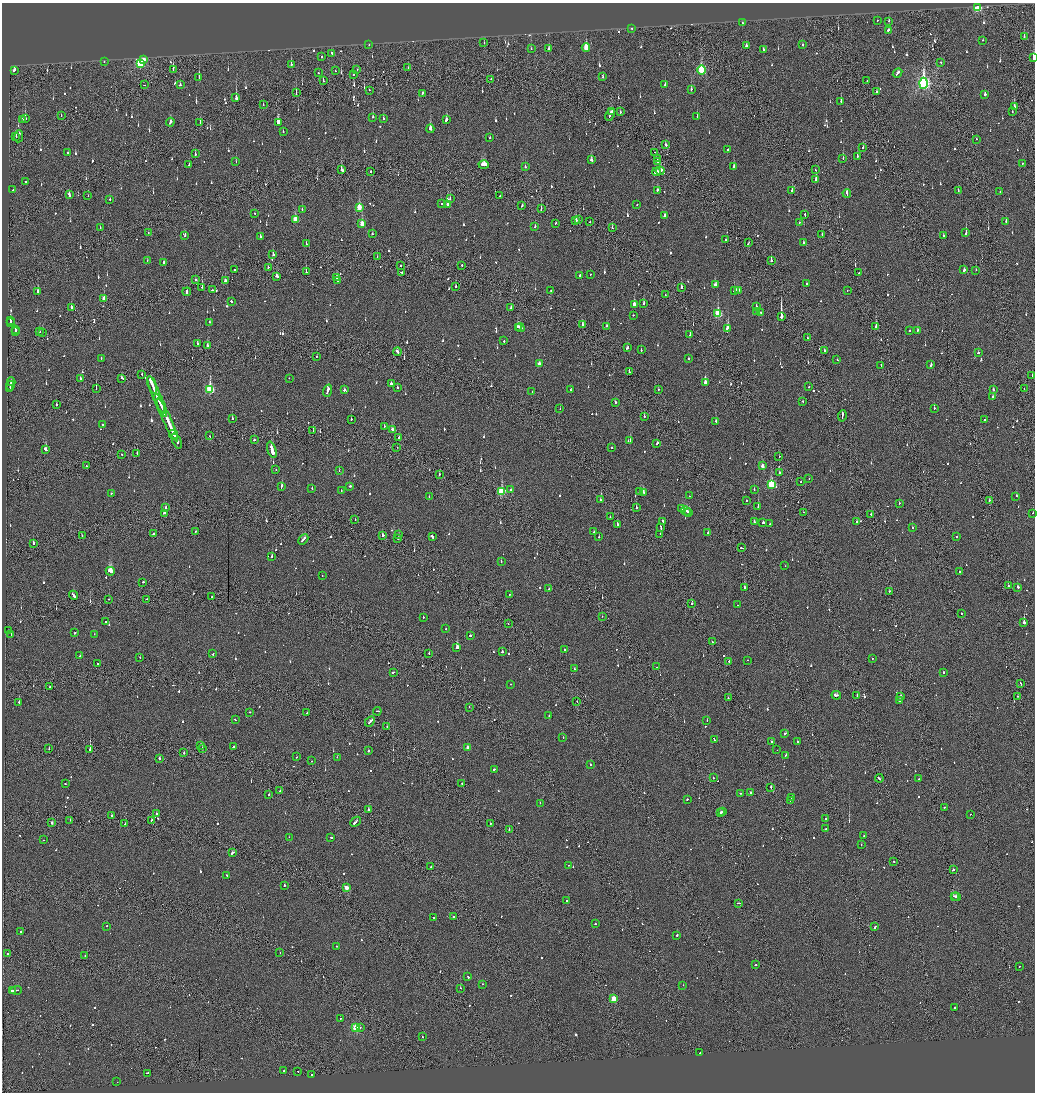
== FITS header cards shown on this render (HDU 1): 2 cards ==
NAXIS1  =                 2065
NAXIS2  =                 2180

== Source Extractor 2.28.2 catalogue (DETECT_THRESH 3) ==
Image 2065 x 2180 px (HDU 1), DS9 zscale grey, zoomed out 1/2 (1 PNG px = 2 x 2 image px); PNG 1037 x 1094 px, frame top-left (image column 1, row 2179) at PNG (2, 3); each listed source drawn as its Kron ellipse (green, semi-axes under 4 px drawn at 4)
Background -0.131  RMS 0.074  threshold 0.223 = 3 sigma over >= 5 px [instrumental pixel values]
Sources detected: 1140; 59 cannot appear on this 1/2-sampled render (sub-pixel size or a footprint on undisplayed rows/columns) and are neither listed nor drawn; of the other 1081, the 500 brightest by FLUX_AUTO listed and drawn (581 fainter detections omitted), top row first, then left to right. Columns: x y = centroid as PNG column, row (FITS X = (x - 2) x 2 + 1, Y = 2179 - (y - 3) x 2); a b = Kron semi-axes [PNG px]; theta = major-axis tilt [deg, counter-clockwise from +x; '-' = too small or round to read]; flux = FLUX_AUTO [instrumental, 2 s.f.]
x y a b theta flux
978 8 3 2 - 1100
877 20 2 1 - 270
889 21 3 2 - 59
742 23 2 2 - 82
632 29 2 2 - 42
888 30 3 2 - 82
1024 37 3 1 - 71
983 40 2 2 - 78
484 43 2 2 - 49
369 45 2 2 - 61
803 45 2 2 - 47
746 46 3 2 - 87
586 48 4 3 - 350
531 49 2 2 - 64
549 49 2 2 - 720
763 50 3 2 - 94
332 53 2 2 - 62
322 57 2 2 - 310
1033 58 4 2 - 630
143 60 4 2 - 170
104 62 2 2 - 50
941 62 2 1 - 76
140 63 3 3 - 1600
291 64 2 2 - 190
408 68 2 1 - 55
173 69 3 1 - 71
14 70 4 3 - 83
357 70 2 2 - 43
702 70 4 3 - 1100
335 71 2 2 - 55
318 73 2 1 - 71
897 73 5 2 - 190
353 74 3 2 - 60
199 77 4 2 - 96
603 77 2 2 - 69
491 79 2 1 - 53
323 80 3 2 - 53
867 81 2 1 - 43
923 83 5 4 - 3700
144 85 2 1 - 52
180 85 4 2 - 45
665 85 2 2 - 52
691 89 3 2 - 58
369 90 2 2 - 45
877 92 3 2 - 76
296 93 3 1 - 130
423 93 2 2 - 43
985 94 3 2 - 100
236 98 4 2 - 450
841 101 2 2 - 58
263 105 2 1 - 48
1014 107 3 2 - 190
1012 111 2 1 - 61
612 112 2 1 - 81
620 112 3 2 - 65
610 115 6 2 66 260
61 116 2 1 - 44
697 116 2 2 - 200
373 117 2 2 - 280
25 118 3 2 - 450
22 119 2 2 - 55
383 119 3 2 - 55
446 120 3 2 - 120
170 122 4 2 - 110
200 122 2 2 - 43
278 122 4 2 - 3500
430 129 4 2 - 290
283 132 2 2 - 63
16 136 2 2 - 100
19 136 6 2 82 320
490 138 2 2 - 91
976 139 2 2 - 47
666 145 3 2 - 51
863 147 2 2 - 140
728 149 2 1 - 180
655 152 2 1 - 85
68 153 2 2 - 46
195 154 2 2 - 100
857 156 2 2 - 43
657 159 2 1 - 74
843 159 3 2 - 210
591 160 3 3 - 100
236 161 2 1 - 51
657 162 2 2 - 75
1022 163 2 2 - 51
189 165 2 2 - 93
484 165 5 3 - 380
525 167 2 2 - 42
734 167 3 2 - 100
341 170 3 3 - 170
815 170 2 2 - 56
660 171 4 1 - 1400
371 172 2 2 - 44
657 172 4 2 - 1200
816 180 3 2 - 570
25 182 2 2 - 59
13 190 2 2 - 54
657 190 2 2 - 75
958 190 3 2 - 82
792 191 3 2 - 120
1000 192 2 2 - 68
847 193 4 2 - 210
69 195 4 2 - 99
88 196 2 1 - 59
500 196 2 2 - 46
110 199 2 2 - 56
450 199 3 2 - 48
441 204 2 2 - 51
447 204 3 2 - 1300
637 205 2 2 - 46
522 206 3 2 - 73
359 207 4 3 - 380
541 209 3 2 - 75
302 210 2 2 - 54
255 213 2 2 - 41
805 215 3 2 - 110
664 216 3 2 - 83
295 219 4 3 - 310
576 220 3 2 - 210
579 220 2 1 - 50
1006 221 2 2 - 110
590 222 2 1 - 57
800 222 2 2 - 44
556 223 2 2 - 72
362 224 4 3 - 290
535 226 3 2 - 52
612 227 2 2 - 45
100 228 2 1 - 60
148 233 2 1 - 48
966 233 3 2 - 190
372 234 3 2 - 74
822 235 2 2 - 50
185 236 3 2 - 50
260 236 3 2 - 100
944 236 3 2 - 60
726 240 3 2 - 87
748 243 3 1 - 120
803 243 3 2 - 80
306 244 3 2 - 52
273 254 2 2 - 270
377 257 2 1 - 52
771 260 3 2 - 160
147 261 2 2 - 65
164 262 2 2 - 570
401 265 2 1 - 54
462 265 2 2 - 280
268 267 2 2 - 54
235 270 2 1 - 51
964 270 3 2 - 71
976 270 2 2 - 54
306 272 3 2 - 330
401 272 3 2 - 160
859 273 2 1 - 140
590 274 2 2 - 69
579 275 2 2 - 82
277 276 3 3 - 76
337 278 4 2 - 130
196 280 2 2 - 57
225 281 3 2 - 110
338 281 4 2 - 170
806 283 2 2 - 53
715 285 3 2 - 120
456 286 2 2 - 67
202 287 3 1 - 110
682 287 3 2 - 83
212 290 2 2 - 60
551 290 2 2 - 68
738 290 3 2 - 120
847 290 2 2 - 67
734 291 3 2 - 260
37 292 3 2 - 260
187 292 4 2 - 160
665 295 2 2 - 61
104 298 3 2 - 190
232 302 3 2 - 190
644 303 3 2 - 70
634 304 3 2 - 190
756 306 3 1 - 52
71 307 3 2 - 160
511 308 2 2 - 120
756 312 2 2 - 55
760 312 2 2 - 43
718 314 4 3 - 770
633 315 2 2 - 51
781 316 4 2 - 2500
10 320 2 2 - 380
210 322 2 2 - 76
10 323 2 2 - 360
582 324 2 2 - 170
607 326 2 2 - 93
876 326 3 2 - 270
518 327 4 1 - 130
520 328 5 3 - 140
727 328 4 2 - 420
15 329 3 2 - 150
917 330 2 2 - 68
39 331 3 2 - 58
910 331 2 2 - 86
16 332 2 1 - 97
42 332 2 2 - 230
690 335 3 2 - 49
807 338 2 2 - 84
504 341 2 2 - 79
198 344 3 2 - 67
207 345 2 2 - 190
627 348 3 2 - 80
641 350 2 2 - 53
824 350 2 2 - 51
397 352 4 2 - 150
978 353 2 2 - 61
316 356 2 2 - 54
101 358 2 2 - 54
688 358 2 2 - 45
837 360 2 2 - 290
539 364 3 2 - 91
881 365 2 1 - 83
931 365 2 2 - 75
629 372 2 2 - 59
142 374 2 2 - 54
1032 375 2 2 - 45
80 378 2 2 - 63
122 378 3 2 - 76
289 378 2 2 - 57
11 382 4 2 - 130
705 382 3 2 - 150
391 384 2 2 - 460
152 385 9 2 -70 480
10 386 4 2 - 160
809 387 2 2 - 43
96 388 3 1 - 130
397 388 2 2 - 69
10 389 2 2 - 65
210 389 4 3 - 1200
658 389 2 2 - 62
1024 389 2 1 - 58
344 390 2 2 - 150
570 390 2 2 - 46
993 390 3 2 - 50
327 391 6 2 69 210
532 392 2 2 - 110
156 395 20 2 -68 810
993 397 2 2 - 200
802 401 2 2 - 55
615 402 2 2 - 83
56 405 2 2 - 75
161 405 12 2 -65 580
934 408 2 2 - 88
560 409 2 1 - 230
842 416 6 2 83 180
644 417 3 2 - 84
232 418 2 2 - 54
351 419 2 2 - 56
167 420 23 2 -66 1100
985 420 2 2 - 190
716 421 3 2 - 140
103 425 2 2 - 54
384 426 2 1 - 47
393 429 4 2 - 210
313 431 2 2 - 68
174 434 5 2 - 250
210 436 2 1 - 51
399 438 3 2 - 110
254 440 2 2 - 240
177 441 8 2 -67 500
630 441 3 2 - 170
657 443 3 2 - 85
397 447 2 1 - 46
612 448 2 2 - 94
45 450 3 2 - 220
272 450 8 2 -72 5200
137 453 2 1 - 47
122 454 2 1 - 60
779 456 2 1 - 240
86 466 3 1 - 93
762 466 3 2 - 130
276 469 2 2 - 43
339 471 2 2 - 42
779 472 3 2 - 56
439 474 2 2 - 99
809 479 2 2 - 56
801 482 2 2 - 42
771 484 4 3 - 920
281 486 4 2 - 170
350 486 3 2 - 87
312 489 3 2 - 76
511 490 2 2 - 63
754 490 2 2 - 100
341 491 2 2 - 50
640 491 3 2 - 130
501 492 4 3 - 870
643 492 3 2 - 230
111 493 2 2 - 160
689 496 2 2 - 54
1016 496 2 2 - 86
429 497 2 2 - 50
600 500 3 2 - 82
746 500 2 2 - 76
989 500 2 1 - 240
899 503 2 2 - 53
166 507 2 2 - 130
758 507 2 2 - 260
636 508 3 2 - 190
681 509 3 2 - 250
686 511 5 2 - 290
689 512 2 2 - 110
803 512 2 1 - 65
164 513 3 2 - 89
1033 513 2 1 - 90
871 514 2 1 - 51
610 517 2 2 - 51
355 520 2 2 - 60
663 521 2 2 - 96
754 522 2 2 - 82
857 522 2 2 - 70
763 523 2 2 - 63
769 524 2 1 - 64
617 525 2 2 - 140
661 527 3 2 - 110
912 528 2 2 - 42
195 531 2 2 - 46
594 532 2 2 - 54
708 533 2 2 - 61
153 534 2 2 - 52
660 534 2 2 - 53
383 535 2 2 - 92
399 535 2 2 - 41
82 536 2 2 - 54
956 536 2 2 - 95
432 537 3 2 - 170
599 537 2 2 - 72
303 539 6 2 45 180
398 539 2 2 - 76
33 543 2 2 - 110
742 548 3 2 - 110
272 557 2 2 - 150
501 561 2 2 - 52
785 566 2 1 - 42
110 571 4 2 - 2200
959 572 2 2 - 150
322 576 2 2 - 52
143 582 2 2 - 130
1008 586 2 2 - 110
1018 587 2 2 - 190
744 588 3 2 - 210
549 589 2 2 - 56
889 591 2 2 - 57
509 594 2 2 - 46
73 595 5 2 - 240
212 597 2 1 - 54
109 599 2 2 - 43
147 599 2 1 - 52
692 604 2 2 - 41
737 605 2 1 - 69
961 613 2 2 - 51
602 616 2 1 - 41
423 618 2 2 - 58
106 622 2 2 - 43
1024 623 2 2 - 1200
508 624 2 1 - 72
446 629 2 2 - 42
9 630 2 2 - 70
74 633 3 2 - 92
11 634 2 2 - 50
94 634 2 2 - 120
470 636 2 2 - 46
712 642 2 2 - 170
457 647 3 2 - 700
564 650 2 2 - 85
502 652 2 2 - 210
213 653 3 2 - 94
429 653 2 2 - 70
80 656 2 2 - 42
140 657 2 2 - 52
872 659 2 2 - 84
747 660 2 2 - 54
729 662 2 2 - 120
97 664 2 2 - 150
657 667 2 1 - 47
575 669 2 2 - 71
393 672 3 2 - 170
943 672 2 2 - 95
510 684 2 2 - 76
1021 684 3 2 - 110
49 687 2 1 - 55
836 695 5 2 - 240
857 695 2 1 - 45
901 696 2 2 - 240
1018 696 2 1 - 50
728 698 2 2 - 62
900 700 2 2 - 130
577 701 2 1 - 61
19 702 2 1 - 430
469 707 2 1 - 41
377 711 4 2 - 200
250 712 2 2 - 59
307 713 2 1 - 55
549 716 2 2 - 52
235 720 3 2 - 51
707 720 2 2 - 63
370 721 6 2 44 180
387 727 2 2 - 50
785 734 3 2 - 110
563 737 2 1 - 70
714 740 3 2 - 100
797 741 2 2 - 55
771 742 2 2 - 42
201 745 2 2 - 66
234 746 3 2 - 90
468 748 3 2 - 120
49 749 2 2 - 44
202 749 2 1 - 180
90 750 2 2 - 2100
777 750 2 1 - 43
368 751 2 2 - 130
184 753 2 2 - 100
786 755 3 2 - 110
297 757 2 2 - 69
337 757 2 1 - 46
159 758 2 2 - 480
312 761 2 2 - 41
590 765 2 2 - 400
494 769 3 2 - 190
713 778 2 1 - 79
879 778 4 2 - 150
918 779 2 2 - 44
462 783 2 1 - 51
65 784 2 2 - 83
771 787 2 2 - 70
280 791 2 2 - 100
740 793 2 1 - 130
750 793 2 2 - 170
269 794 2 2 - 110
792 798 3 2 - 110
687 799 2 2 - 65
790 800 2 1 - 67
540 803 2 2 - 48
945 807 3 2 - 190
368 810 2 2 - 420
723 812 3 1 - 260
720 813 3 2 - 290
156 814 2 2 - 120
970 814 2 1 - 57
112 815 2 1 - 93
826 819 2 2 - 55
70 820 2 1 - 42
151 820 2 2 - 130
355 822 6 2 43 190
52 823 3 2 - 41
490 823 2 2 - 64
125 824 2 1 - 190
509 829 2 2 - 120
825 829 2 2 - 150
864 835 2 2 - 47
289 837 2 2 - 48
331 837 2 2 - 120
44 840 2 2 - 55
861 844 2 2 - 50
232 853 4 2 - 140
894 862 2 2 - 52
569 865 2 2 - 42
431 866 2 1 - 57
953 870 2 2 - 220
226 875 2 2 - 100
284 885 2 2 - 170
346 888 3 2 - 210
954 896 2 2 - 74
956 897 5 2 - 120
567 901 2 2 - 96
738 903 3 2 - 130
454 917 3 2 - 65
434 918 2 2 - 71
595 924 2 2 - 71
107 926 2 2 - 64
875 927 3 2 - 120
21 931 3 2 - 70
677 935 2 2 - 340
336 946 2 2 - 41
280 952 2 1 - 42
8 953 2 2 - 66
85 956 2 1 - 41
755 965 2 2 - 130
1019 966 2 2 - 44
468 977 3 2 - 110
482 984 2 2 - 54
683 985 2 2 - 72
460 988 2 1 - 86
12 990 3 2 - 100
16 990 5 1 - 210
614 999 3 3 - 450
954 1008 2 2 - 320
340 1018 2 2 - 91
356 1027 3 3 - 840
360 1027 2 2 - 47
422 1037 2 2 - 70
700 1053 2 2 - 250
284 1071 2 2 - 43
298 1072 2 2 - 57
147 1073 2 2 - 53
311 1075 2 2 - 45
117 1082 2 2 - 49
At the frame edge (FLAGS 8, measured only in part): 2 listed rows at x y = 1033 58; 1033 513
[581 fainter detections neither listed nor drawn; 59 sub-pixel or undisplayed-footprint detections neither listed nor drawn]